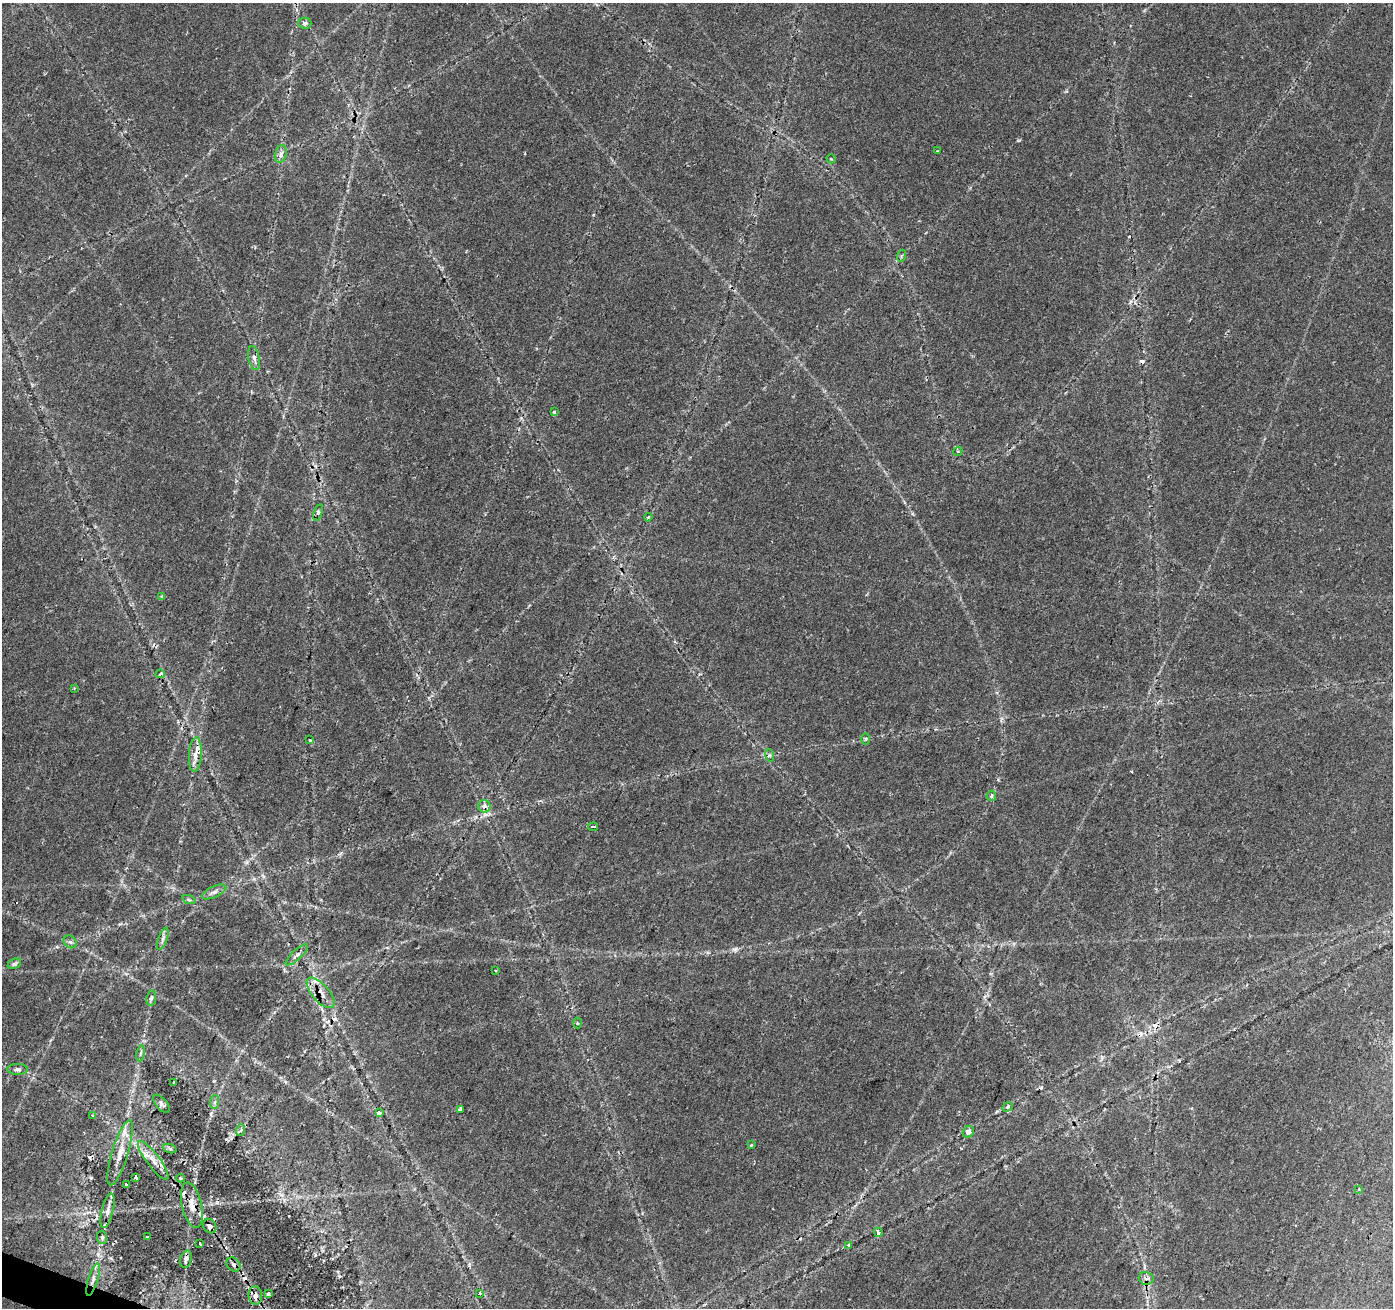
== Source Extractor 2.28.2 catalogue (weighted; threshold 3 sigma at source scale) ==
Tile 7 of 4 x 4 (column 3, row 2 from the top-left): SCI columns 2784-4174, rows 2818-4123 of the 5572 x 5702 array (HDU 1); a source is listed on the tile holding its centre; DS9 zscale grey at full resolution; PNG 1395 x 1310 px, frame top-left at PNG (2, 3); each listed source drawn as its Kron ellipse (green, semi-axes under 4 px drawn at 4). Shown black and unused: <1% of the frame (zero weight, under 2 of 3 exposures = <1% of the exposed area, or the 3 px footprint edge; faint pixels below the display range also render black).
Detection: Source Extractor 2.28.2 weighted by HDU 2 'WHT'; one run over the whole footprint, this tile lists its part. Background 0.0334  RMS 0.0037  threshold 0.0165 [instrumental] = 3 sigma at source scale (4.5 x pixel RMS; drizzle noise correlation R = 1.50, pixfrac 1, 0.0396/0.0396 arcsec/px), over >= 5 px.
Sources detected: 83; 12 cosmic-ray / hot-pixel residue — neither listed nor drawn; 7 inside a brighter listed object's ellipse — not listed separately; the other 64 listed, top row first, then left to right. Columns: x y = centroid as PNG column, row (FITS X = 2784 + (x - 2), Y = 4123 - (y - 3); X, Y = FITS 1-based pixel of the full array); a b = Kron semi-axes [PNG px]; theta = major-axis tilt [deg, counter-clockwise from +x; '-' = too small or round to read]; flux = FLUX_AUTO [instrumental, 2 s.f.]
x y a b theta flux
305 23 6 5 - 1.1
937 151 3 3 - 0.27
281 154 9 5 73 1.6
831 159 5 2 - 0.35
901 256 6 3 71 0.45
254 358 12 5 -79 1.5
554 412 3 3 - 1.7
958 451 5 4 - 0.47
318 512 8 4 73 0.75
648 517 4 3 - 0.41
162 597 4 3 - 1.3
160 674 4 3 - 1.5
74 688 3 2 - 0.3
866 739 6 4 89 0.42
310 740 3 3 - 0.65
195 755 17 6 86 3.3
769 755 6 4 -73 0.57
991 796 5 5 - 0.52
484 806 6 6 - 2
593 827 5 3 - 22
214 892 13 5 24 1.5
189 900 7 4 -19 0.55
163 939 12 4 71 1.2
70 942 7 5 -43 0.88
297 955 14 5 43 1.5
14 964 7 5 27 0.82
496 970 3 2 - 0.57
321 993 19 8 -48 3.9
151 998 8 5 82 0.74
577 1023 5 3 - 0.47
140 1053 8 4 80 0.7
17 1069 10 5 -1 1.1
174 1083 3 3 - 0.61
215 1102 7 4 88 0.77
161 1104 11 5 -51 1.1
1008 1107 5 4 - 0.81
460 1109 4 3 - 1.4
379 1113 4 3 - 1.5
92 1115 3 2 - 0.26
241 1130 6 3 72 0.55
968 1132 6 5 - 2.7
751 1145 3 3 - 0.63
170 1149 7 4 -20 0.68
120 1153 34 8 73 5.8
153 1160 23 6 -53 3.9
135 1177 3 3 - 5.7
180 1178 4 3 - 0.39
126 1185 3 3 - 1.2
1358 1189 4 3 - 0.46
192 1205 23 10 -77 5.1
107 1211 17 5 76 2.3
210 1226 7 6 - 2.1
878 1232 4 3 - 1.4
102 1237 6 5 - 0.73
147 1237 3 3 - 0.92
200 1244 3 3 - 0.85
848 1245 4 3 - 0.41
186 1259 9 5 76 1.4
234 1265 8 6 -46 1.2
1146 1278 7 6 - 1.7
93 1279 17 5 74 2.3
479 1293 3 3 - 1.7
268 1294 4 3 - 0.73
255 1296 9 6 -84 1.9
Overlapping masked pixels (flux is a lower limit): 6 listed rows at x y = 195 755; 484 806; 321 993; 192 1205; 210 1226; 255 1296
Unlisted compact peaks at least as high as the median listed source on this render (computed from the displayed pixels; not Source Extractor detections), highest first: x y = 735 949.